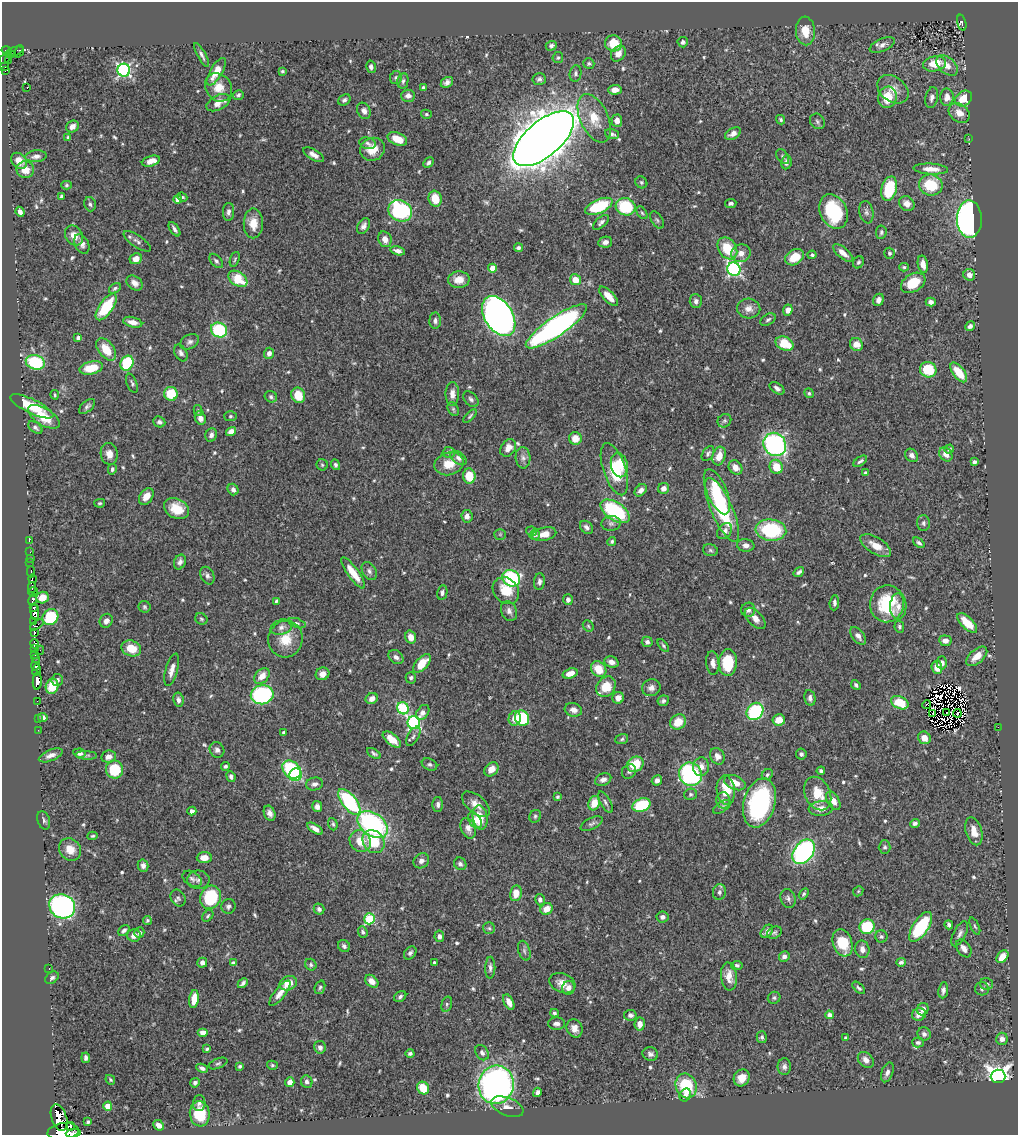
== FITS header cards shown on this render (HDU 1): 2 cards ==
NAXIS1  =                 1016
NAXIS2  =                 1133

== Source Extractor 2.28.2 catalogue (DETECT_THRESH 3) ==
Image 1016 x 1133 px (HDU 1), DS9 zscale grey, 1 PNG px = 1 image px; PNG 1020 x 1137 px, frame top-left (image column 1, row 1133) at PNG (2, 2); each listed source drawn as its Kron ellipse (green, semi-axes under 4 px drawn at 4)
Background 0.435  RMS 0.015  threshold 0.0439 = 3 sigma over >= 5 px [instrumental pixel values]
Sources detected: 658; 12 with non-positive FLUX_AUTO (blend fragments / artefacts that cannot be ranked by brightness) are neither listed nor drawn; of the other 646, the 500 brightest by FLUX_AUTO listed and drawn (146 fainter detections omitted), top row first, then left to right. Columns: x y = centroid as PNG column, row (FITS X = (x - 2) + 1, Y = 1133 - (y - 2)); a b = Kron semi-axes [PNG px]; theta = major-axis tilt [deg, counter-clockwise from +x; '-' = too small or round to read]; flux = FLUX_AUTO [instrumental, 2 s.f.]
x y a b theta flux
962 23 8 3 -75 61
805 31 14 9 -86 15
683 42 5 5 - 2.3
613 43 9 8 - 21
882 45 13 6 24 4.9
551 46 5 4 - 3.3
7 51 5 4 - 140
15 51 9 4 16 51
19 51 6 3 68 15
12 54 3 3 - 15
618 54 8 6 52 7
202 55 13 4 -62 3.6
558 58 5 5 - 1.6
5 59 7 2 38 3
8 61 3 2 - 17
589 63 5 5 - 2
934 64 11 7 11 20
947 65 12 8 -42 8.4
5 66 2 2 - 2.2
371 67 6 4 -77 2.6
6 70 3 2 - 2.3
124 70 6 6 - 200
282 71 3 3 - 1.5
216 72 15 6 59 16
576 73 8 6 81 2.5
396 78 6 6 - 2.1
539 79 7 6 - 2.6
403 81 8 5 78 2.6
447 82 6 5 - 3.9
218 87 15 12 -52 15
27 88 2 2 - 1.7
423 88 3 3 - 1.9
893 89 17 12 -36 11
615 90 7 5 4 6.9
238 95 5 5 - 2.2
408 96 7 6 - 4.9
887 97 11 9 77 23
947 97 9 7 -89 7.4
932 98 11 6 78 4.2
964 99 9 7 40 22
344 100 7 5 38 2.9
218 103 13 7 28 9.3
364 111 8 6 -62 4.4
959 113 11 9 -38 8.6
426 114 5 4 - 1.5
594 118 26 14 -66 23
781 120 5 4 - 1.9
617 121 6 5 - 6
817 121 8 7 - 2.4
72 126 6 5 - 5.8
612 134 7 4 -17 2.7
733 134 8 5 27 5.9
68 137 4 3 - 1.5
397 139 10 6 -23 17
544 139 37 17 40 3100
969 139 2 2 - 7.7
367 143 8 5 -13 2.8
372 149 12 11 - 17
313 155 11 5 -31 5.6
36 156 10 6 6 4.6
783 157 8 5 -53 2.1
19 161 9 7 -47 10
151 161 9 5 16 7.8
786 162 7 5 81 4.2
428 163 6 4 46 2.3
931 169 17 5 -3 10
25 170 9 8 - 12
641 182 6 5 - 1.8
66 185 5 4 - 1.5
931 185 12 10 -10 39
889 189 12 7 74 55
61 196 4 3 - 1.9
182 197 5 3 - 1.5
178 199 4 4 - 8.1
435 199 8 6 -74 19
731 203 6 4 7 2.5
90 204 7 5 -72 2.1
907 204 8 7 - 7.6
599 206 15 7 24 63
626 207 10 8 -17 56
400 211 12 10 -30 140
834 211 18 13 -66 64
20 212 5 4 - 3.7
228 212 9 5 87 3.7
866 212 11 7 -79 3.6
642 213 7 4 -54 2
969 219 18 12 -88 300
657 220 9 5 -58 2.2
601 222 10 5 41 3.5
253 223 15 9 90 13
364 226 8 5 61 4.1
174 229 8 3 -56 3.2
881 232 7 5 84 2
74 236 10 8 -57 8.1
385 239 8 6 -68 6.9
137 241 16 6 -34 4.1
605 242 7 5 13 4.4
82 244 10 7 -64 4.6
518 248 4 4 - 2.2
727 248 12 9 -56 31
398 251 7 4 -14 4.5
741 253 10 9 - 8
843 253 12 5 -40 8.1
889 253 5 5 - 2.1
812 255 4 4 - 1.7
795 257 10 7 35 17
136 259 6 5 - 7
235 259 8 4 70 1.5
216 261 8 5 -48 2.5
858 262 6 5 - 1.9
923 264 9 5 -80 7.2
904 267 5 3 - 1.7
492 268 4 4 - 14
734 269 7 6 - 200
969 275 6 5 - 6.5
238 279 10 7 -34 28
459 280 11 8 1 9.9
575 280 5 5 - 13
134 283 9 6 -38 6
913 283 13 9 31 27
115 288 6 4 33 2.1
609 296 12 5 -46 13
878 300 6 5 - 4.2
696 301 7 6 - 3.5
931 302 5 4 - 5
106 307 15 7 55 45
749 309 11 10 - 7.2
788 310 5 4 - 6
499 316 22 14 -58 480
768 320 8 5 32 2.5
435 321 8 6 88 3.3
133 322 10 5 -14 6.9
556 326 36 9 34 320
970 326 5 4 - 3.3
219 330 8 7 - 65
78 338 4 4 - 3.3
190 342 10 7 29 3.5
784 344 9 6 -25 28
856 344 7 6 - 11
106 349 13 7 -51 20
181 353 9 6 -60 3.5
269 353 5 5 - 4.2
35 362 10 7 -16 67
127 363 8 6 64 55
91 368 12 6 13 26
928 370 8 7 - 34
959 372 11 6 -52 22
132 383 10 5 -68 2.2
777 388 8 5 -34 3.8
809 393 5 4 - 1.7
171 394 7 7 - 30
452 394 12 6 89 7.2
55 395 4 4 - 1.5
298 395 8 6 -67 19
271 397 6 5 - 2.9
471 399 9 6 -48 3
32 406 23 7 -26 36
87 406 10 5 40 2.9
453 409 7 5 -61 1.7
198 411 5 4 - 1.6
230 416 6 5 - 1.8
470 416 8 3 46 1.5
44 417 18 8 -32 23
200 418 7 5 -67 6
724 421 7 6 - 2.1
159 422 6 5 - 2.7
35 427 8 5 -39 2.5
231 431 5 4 - 6.2
211 435 7 5 68 4.1
575 438 6 6 - 12
775 444 12 11 - 230
508 448 9 7 57 7.8
949 449 5 3 - 1.7
449 452 6 5 - 2.7
109 454 11 8 -79 8.2
708 454 8 5 56 2.5
946 454 8 6 -55 7.4
912 455 7 6 - 4.4
719 456 9 6 72 12
458 458 9 6 -36 3.6
523 458 11 7 -86 5
860 461 8 4 34 2.4
974 462 4 4 - 2.5
449 464 15 11 14 16
322 465 6 5 - 1.8
335 465 5 4 - 2.4
619 465 12 8 -78 24
735 467 8 6 -49 8
776 467 7 6 - 22
112 469 5 4 - 2.2
614 469 27 11 -72 37
866 473 4 3 - 2.2
469 476 7 6 - 19
664 488 6 5 - 5.7
233 490 6 5 - 3.5
641 490 7 5 44 5.4
717 492 24 10 -67 37
146 496 9 6 55 9.2
100 503 5 4 - 1.5
176 509 13 9 -26 21
722 510 34 10 -66 84
615 511 16 9 -34 89
467 516 6 5 - 5
611 523 10 7 8 3.7
923 523 8 6 -89 2.6
587 527 7 5 -44 3.6
771 530 15 10 -5 76
531 531 5 4 - 2.1
725 531 9 6 51 5.1
500 534 5 5 - 1.6
544 534 12 6 13 11
535 535 5 5 - 2.2
29 541 3 2 - 5.5
612 541 4 4 - 1.6
919 543 6 4 -39 2.4
746 545 9 6 -8 4.5
876 546 17 8 -31 13
710 550 8 5 -16 2.2
30 552 2 2 - 3.6
30 558 2 2 - 4.9
30 562 2 2 - 10
180 562 8 5 66 3.5
369 571 10 6 -59 3.8
31 572 5 2 - 25
799 572 6 3 37 2.8
353 573 19 5 -54 18
207 576 9 6 -65 3.3
511 578 9 8 - 100
32 579 4 2 - 16
539 582 8 5 87 2.9
32 588 5 2 - 220
506 591 14 12 -47 22
33 592 5 3 - 160
442 593 7 5 78 3
42 598 6 5 - 12
33 600 6 3 78 130
568 600 5 5 - 3.7
276 601 4 3 - 1.9
834 603 8 5 86 3
887 604 18 17 - 55
898 606 13 8 88 6.3
34 607 4 3 - 140
144 607 6 6 - 1.8
748 610 7 7 - 3.8
509 611 10 7 -68 4.8
35 612 8 4 -84 330
50 617 8 7 - 42
755 618 13 7 -46 8
201 619 6 5 - 1.6
33 621 3 2 - 17
106 621 7 6 - 4.5
297 623 9 4 -19 2.1
967 623 12 5 -45 19
37 625 8 3 34 67
588 626 6 5 - 1.5
281 627 11 7 18 4.7
899 627 6 5 - 2.2
34 632 4 3 - 39
858 636 10 6 -53 4.7
411 637 6 5 - 9
285 639 18 17 - 23
945 641 6 5 - 5.5
647 642 5 5 - 3
34 644 5 4 - 110
663 646 7 4 -52 1.8
131 648 10 7 -20 17
35 649 2 2 - 6.8
40 650 5 2 - 37
35 655 3 2 - 7.9
977 656 12 7 41 12
396 657 8 6 -39 4
35 658 3 2 - 1.6
611 662 7 5 -21 5.4
728 662 13 9 86 43
422 663 11 6 46 21
713 663 12 6 -84 5.3
942 663 6 5 - 4
36 664 7 3 76 210
937 667 7 5 -86 11
599 669 8 7 - 18
36 670 5 3 - 85
172 670 17 6 74 6.9
570 673 8 5 19 9.6
322 674 7 6 - 6.4
262 676 9 6 46 10
411 678 6 5 - 2.1
57 680 6 5 - 2.9
37 681 8 4 86 660
856 685 5 4 - 2.3
52 686 7 6 - 22
606 687 11 9 51 22
651 688 9 8 - 4.9
262 695 11 9 11 140
618 698 6 5 - 6.4
810 698 8 5 -79 3.5
372 699 6 5 - 5.5
178 700 7 5 -81 3.4
37 701 2 2 - 2.8
663 701 5 5 - 2.3
900 703 9 6 -24 28
926 705 4 2 - 2.4
403 708 6 5 - 87
573 710 9 6 -17 6.3
755 711 9 7 50 80
423 712 8 5 53 5.5
946 712 2 2 - 1.9
957 713 4 2 - 1.5
933 714 3 2 - 1.6
38 718 2 2 - 4.5
43 718 5 4 - 5.1
515 718 7 6 - 8.8
522 718 8 7 - 50
779 720 6 5 - 9.6
678 722 8 7 - 18
414 723 6 6 - 170
998 727 2 2 - 15
38 730 2 2 - 2.6
284 733 4 3 - 2.9
413 736 11 5 59 3
924 738 7 6 - 7.8
622 739 6 5 - 1.8
392 740 11 5 -39 15
217 750 8 7 - 3.7
79 753 6 4 -10 3.9
374 753 8 4 -32 2.1
801 754 5 5 - 2.7
51 755 12 5 22 5.9
86 755 11 4 -3 2.1
717 756 8 7 - 6.1
109 757 7 6 - 5.4
430 764 8 5 -24 2.4
635 764 8 7 - 26
225 766 4 4 - 2.3
701 767 9 8 - 7.7
114 769 9 8 - 38
491 769 8 6 45 9
292 770 10 8 -42 66
629 771 8 6 46 3.1
821 771 4 3 - 2.4
690 774 12 11 - 150
295 775 6 6 - 92
767 775 6 5 - 1.9
231 776 5 4 - 2.8
603 779 8 6 24 4.3
657 780 5 5 - 4.1
735 783 11 7 -24 11
315 784 8 6 11 4.1
726 790 14 9 -83 21
690 794 6 5 - 1.9
818 794 17 12 -64 23
557 797 4 3 - 1.6
723 800 8 7 - 4
833 801 10 6 -59 8.1
349 802 15 7 -52 110
605 802 12 5 -61 2.8
594 803 7 6 - 15
759 803 25 15 74 130
438 804 7 5 -90 3.5
476 804 16 9 -40 8.9
641 805 9 6 23 54
317 807 5 5 - 4.8
722 807 10 5 33 2.5
821 808 12 7 6 9.7
192 811 4 4 - 4.5
270 813 8 5 -67 4.7
535 816 6 5 - 1.9
480 817 12 7 -81 18
44 820 9 6 -71 3.1
475 820 9 6 -58 9.4
915 823 5 4 - 2.9
333 824 6 4 -71 1.8
592 824 12 5 27 2.9
373 825 17 11 -38 160
468 828 11 7 -68 6.1
315 829 9 4 -32 6.1
974 831 14 8 -73 11
93 836 5 4 - 1.5
360 841 11 10 - 16
373 842 12 10 -53 33
885 847 6 6 - 2.3
70 850 12 10 -47 14
804 852 14 9 53 180
204 858 7 5 1 8.8
421 861 8 7 - 4.4
460 864 6 6 - 2.8
143 866 6 5 - 4.1
192 879 10 6 -32 3.3
198 880 11 9 2 4.9
858 891 5 4 - 1.5
719 892 8 6 79 3.4
516 893 8 6 78 14
804 894 6 4 59 1.9
211 897 12 10 67 52
178 898 9 7 -57 2.8
788 898 10 7 -73 3.4
540 900 6 5 - 3.1
62 906 13 11 -29 250
228 906 7 7 - 2.9
319 909 5 5 - 2.9
547 909 6 5 - 11
208 916 6 4 46 1.7
662 917 6 5 - 3.7
369 919 5 5 - 74
147 920 4 4 - 1.5
949 925 4 3 - 2.6
975 926 9 4 -66 1.8
867 927 7 7 - 48
921 927 17 7 57 70
489 928 6 6 - 2
124 930 6 4 43 2.9
767 931 7 5 49 3.8
363 932 6 4 -67 2.3
139 933 5 5 - 2.5
774 933 8 5 26 2.2
960 934 14 6 63 4.3
134 935 6 6 - 7.4
439 936 6 5 - 3.2
881 937 6 6 - 2.4
842 943 14 9 -72 32
344 946 6 5 - 2.7
964 948 10 6 -55 6.2
862 949 9 7 -75 5.6
524 951 10 6 -73 3
410 953 7 5 49 2.6
784 957 6 5 - 4.1
1002 957 7 5 48 14
901 962 5 4 - 2.8
202 963 5 5 - 4.8
233 963 4 3 - 1.9
434 963 4 3 - 1.7
311 965 6 5 - 2
737 965 5 4 - 2.4
490 968 11 5 88 3.3
49 969 2 2 - 11
729 976 14 8 -85 11
52 978 7 5 40 2.5
372 981 7 5 -41 7.2
243 983 6 3 46 2.5
288 983 9 6 23 14
562 983 13 9 -21 9
987 984 7 6 - 2.3
320 987 7 5 72 2.1
568 988 7 6 - 5.6
859 988 8 4 -45 2
982 989 7 6 - 2.5
943 990 8 5 82 3.4
280 993 15 5 52 8.7
400 997 6 5 - 2.6
774 998 6 6 - 1.9
194 999 9 5 82 15
509 1002 8 4 -63 7.5
447 1004 8 5 74 1.9
923 1009 6 5 - 4.8
554 1013 4 4 - 2
919 1014 7 6 - 7.8
630 1015 6 5 - 3.2
829 1015 4 4 - 5.3
557 1024 8 6 -1 4.3
640 1024 6 5 - 6.5
574 1028 9 7 -66 7.1
203 1033 5 4 - 6.4
924 1034 7 6 - 3.5
762 1037 6 5 - 2.6
846 1038 4 3 - 2.5
1002 1039 6 6 - 5.5
918 1043 6 5 - 2.4
320 1047 6 5 - 3.9
207 1049 4 3 - 1.6
410 1053 4 4 - 2.3
482 1053 8 6 -58 3.3
650 1054 8 6 -16 3.5
86 1058 5 4 - 2.8
866 1060 9 6 -45 5.6
218 1063 10 5 22 2
272 1065 5 4 - 1.6
240 1066 4 3 - 1.6
784 1067 8 6 -90 3.4
202 1068 6 4 -23 3.5
887 1072 10 5 70 4.4
998 1076 7 7 - 800
742 1078 9 7 55 10
110 1080 5 3 - 1.5
290 1082 5 4 - 5.9
307 1082 6 5 - 3.2
195 1083 5 4 - 2.8
496 1085 19 17 78 440
686 1086 12 10 -70 50
423 1088 6 5 - 23
537 1092 5 4 - 4
685 1095 7 5 60 4.1
199 1103 8 6 86 3
108 1106 4 4 - 17
507 1107 17 9 -21 7.5
200 1114 13 10 -83 29
59 1118 14 7 -71 1200
88 1122 3 3 - 1.8
159 1125 6 4 -42 7
70 1126 4 3 - 160
63 1131 16 8 7 1500
73 1133 7 3 6 280
At the frame edge (FLAGS 8, measured only in part): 2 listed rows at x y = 63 1131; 73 1133
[146 fainter detections neither listed nor drawn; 12 non-positive-flux detections neither listed nor drawn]